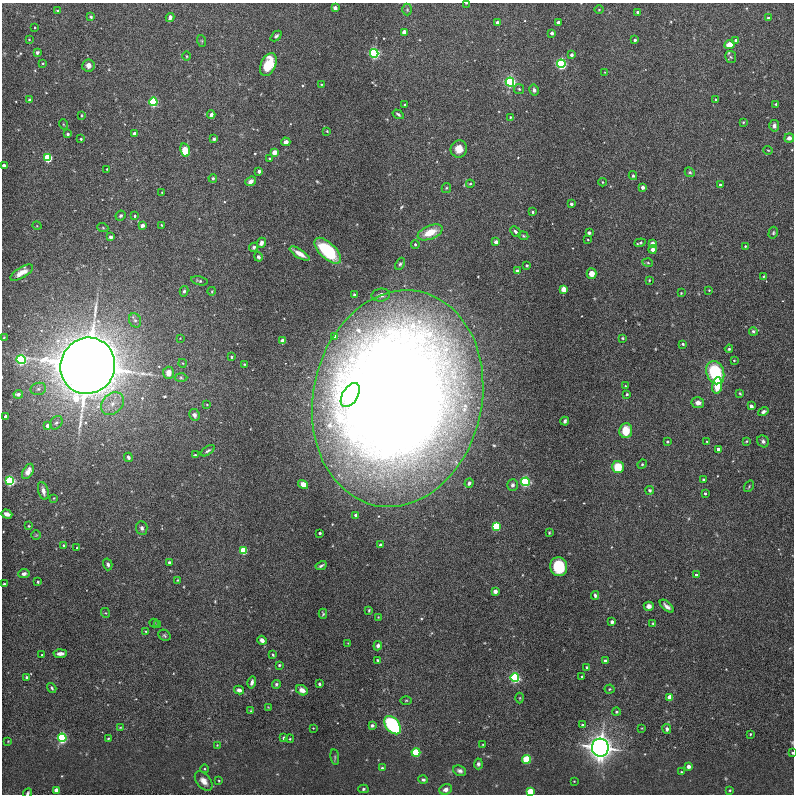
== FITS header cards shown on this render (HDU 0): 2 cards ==
NAXIS1  =                  792
NAXIS2  =                  792

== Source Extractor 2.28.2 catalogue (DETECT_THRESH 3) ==
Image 792 x 792 px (HDU 0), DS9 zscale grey, 1 PNG px = 1 image px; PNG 796 x 796 px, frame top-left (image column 1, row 792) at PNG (2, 3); each listed source drawn as its Kron ellipse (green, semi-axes under 4 px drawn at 4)
Background 0.00716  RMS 1.3e-04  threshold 4.04e-04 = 3 sigma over >= 5 px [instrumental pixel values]
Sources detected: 270; all 270 listed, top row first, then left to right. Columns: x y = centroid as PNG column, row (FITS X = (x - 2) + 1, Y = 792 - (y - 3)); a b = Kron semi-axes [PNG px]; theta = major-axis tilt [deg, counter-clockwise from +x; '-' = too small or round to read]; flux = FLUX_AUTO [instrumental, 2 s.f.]
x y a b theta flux
466 3 3 2 - 0.0085
335 8 4 3 - 0.023
407 10 6 5 - 0.014
599 10 4 3 - 0.0066
58 11 4 2 - 0.0081
637 12 3 3 - 0.016
91 17 4 3 - 0.015
170 17 4 4 - 0.031
768 18 3 3 - 0.03
497 23 3 3 - 0.039
558 23 4 3 - 0.099
35 27 3 2 - 0.0065
404 32 4 4 - 0.054
552 33 3 3 - 0.041
276 36 6 4 43 0.019
29 39 4 3 - 0.0062
635 40 3 3 - 0.018
736 40 4 4 - 0.02
202 41 6 4 -72 0.01
729 45 5 4 - 0.11
37 52 4 4 - 0.017
374 53 4 4 - 3.1
571 55 3 3 - 0.035
187 56 4 3 - 0.007
731 57 6 5 - 0.016
43 63 2 2 - 0.0075
561 64 4 4 - 2.8
88 65 6 6 - 0.041
268 65 12 7 65 0.31
605 72 4 3 - 0.0072
510 82 4 4 - 2.9
322 84 3 2 - 0.0077
519 89 5 5 - 0.012
534 90 5 4 - 0.025
716 99 3 2 - 0.0087
29 100 4 4 - 0.015
153 102 4 4 - 1.8
405 104 3 3 - 0.01
776 104 3 3 - 0.01
211 114 4 3 - 0.033
398 114 6 4 -33 0.017
81 115 3 2 - 0.008
510 117 4 3 - 0.0088
743 122 3 3 - 0.0096
63 124 5 3 - 0.008
774 126 6 5 - 0.032
327 131 3 2 - 0.0069
134 133 3 3 - 0.035
68 134 3 3 - 0.018
789 138 5 4 - 0.038
81 139 3 3 - 0.012
214 139 4 4 - 0.015
286 142 4 4 - 0.041
459 149 9 8 - 0.092
185 150 7 4 -77 0.24
768 150 5 3 - 0.0071
274 152 4 4 - 0.15
48 158 4 4 - 1.1
269 158 3 2 - 0.0088
4 165 3 3 - 0.043
107 169 2 2 - 0.0073
259 171 3 3 - 0.044
690 172 5 4 - 0.014
633 176 4 3 - 0.014
213 178 4 4 - 0.013
251 181 5 4 - 0.037
602 182 4 3 - 0.0077
470 184 4 4 - 0.01
720 185 3 3 - 0.021
643 187 3 3 - 0.047
446 188 5 4 - 0.012
162 192 4 3 - 0.0062
571 204 3 3 - 0.02
533 212 3 3 - 0.012
121 216 5 4 - 0.018
135 216 3 3 - 0.0094
142 225 4 3 - 0.042
161 225 3 2 - 0.0066
37 226 5 3 - 0.0071
103 228 5 3 - 0.01
430 232 13 6 22 0.19
515 232 6 4 -45 0.023
589 233 3 3 - 0.028
773 233 6 4 76 0.014
523 236 5 4 - 0.012
111 237 4 3 - 0.048
588 240 2 2 - 0.0067
496 242 3 3 - 0.068
261 243 5 4 - 0.028
640 243 6 3 19 0.02
415 244 4 3 - 0.014
652 244 4 4 - 0.13
745 246 3 2 - 0.0079
254 247 5 4 - 0.017
653 249 4 4 - 0.035
328 251 16 8 -44 0.54
300 254 11 4 -32 0.067
258 257 5 4 - 0.017
648 263 5 3 - 0.0095
400 264 6 4 66 0.017
527 265 3 3 - 0.017
517 271 4 3 - 0.036
22 273 13 5 30 0.076
592 273 5 5 - 0.065
764 276 4 2 - 0.0086
649 280 3 2 - 0.0072
199 281 8 4 -12 0.015
564 289 4 4 - 0.2
709 290 3 2 - 0.0076
184 291 5 4 - 0.016
212 291 4 3 - 0.0074
681 293 3 3 - 0.0066
355 295 3 3 - 0.017
381 295 9 6 7 0.043
135 320 7 6 - 0.031
753 331 4 4 - 0.016
4 337 3 2 - 0.0055
335 337 4 3 - 0.037
180 338 2 2 - 0.0043
623 338 4 3 - 0.0085
283 341 4 4 - 0.18
683 344 3 3 - 0.011
729 349 4 4 - 0.013
231 357 3 3 - 0.014
21 360 4 4 - 2.1
734 360 3 3 - 0.0087
182 363 4 3 - 0.0063
244 364 3 2 - 0.0084
88 366 28 27 - 42
168 373 6 5 - 0.074
715 373 12 8 -70 0.6
181 378 6 4 -2 0.015
717 385 8 5 80 0.2
625 386 4 3 - 0.0077
38 389 8 6 15 0.031
740 393 4 3 - 0.0087
18 394 4 4 - 0.04
627 394 3 3 - 0.016
350 395 13 7 59 1.1
398 399 109 84 78 28
698 403 6 5 - 0.05
112 404 13 10 44 0.1
207 404 3 2 - 0.0073
751 406 3 3 - 0.04
763 412 5 4 - 0.024
194 415 6 5 - 0.037
6 417 3 3 - 0.085
565 421 4 3 - 0.021
56 423 7 5 53 0.025
48 426 4 3 - 0.073
626 431 7 6 - 0.16
746 441 4 3 - 0.0088
763 441 6 5 - 0.028
667 442 3 3 - 0.013
707 442 3 2 - 0.0061
718 449 3 3 - 0.037
208 451 8 3 34 0.02
195 455 3 3 - 0.0089
128 457 4 3 - 0.024
642 464 5 4 - 0.011
618 467 6 6 - 0.18
28 471 8 5 61 0.069
704 479 3 3 - 0.019
10 481 4 4 - 2.3
525 482 4 4 - 2.1
469 483 5 4 - 0.022
303 485 5 4 - 0.079
512 485 6 5 - 0.024
749 486 6 3 55 0.01
650 490 4 4 - 0.019
43 491 9 5 -74 0.041
705 493 3 3 - 0.016
54 498 3 3 - 0.0069
7 514 5 4 - 0.047
356 515 3 3 - 0.052
29 526 3 2 - 0.0086
496 526 4 4 - 1.2
142 528 7 5 -84 0.026
320 533 3 3 - 0.019
549 533 3 3 - 0.0078
36 535 5 4 - 0.009
64 545 4 3 - 0.012
380 545 3 3 - 0.03
77 548 4 3 - 0.0091
244 550 4 4 - 0.68
169 563 4 3 - 0.023
108 564 6 4 -74 0.024
321 566 6 2 29 0.016
559 567 9 8 - 0.33
24 574 5 4 - 0.03
696 575 3 3 - 0.018
178 580 4 3 - 0.0086
38 582 3 3 - 0.014
4 584 3 3 - 0.014
495 591 4 3 - 0.08
595 595 4 3 - 0.016
649 606 5 4 - 0.032
667 606 8 3 -41 0.034
369 610 3 3 - 0.009
106 613 5 3 - 0.0081
323 614 5 3 - 0.012
378 617 3 3 - 0.0061
612 622 3 3 - 0.044
154 623 5 3 - 0.0077
653 624 4 3 - 0.011
158 625 3 3 - 0.01
146 632 4 3 - 0.0072
164 635 6 5 - 0.015
262 640 5 4 - 0.035
348 643 2 2 - 0.0048
378 646 5 4 - 0.026
60 654 7 3 3 0.04
42 655 3 3 - 0.0094
273 655 3 3 - 0.0099
378 660 3 2 - 0.0099
605 661 3 3 - 0.017
279 665 4 4 - 0.01
587 667 3 2 - 0.011
582 676 3 2 - 0.01
27 677 4 4 - 0.021
515 678 4 4 - 2.1
252 682 6 3 76 0.029
276 684 4 4 - 0.014
319 684 3 3 - 0.021
52 688 5 4 - 0.014
609 689 5 4 - 0.011
239 690 5 4 - 0.039
302 690 6 4 -33 0.047
670 697 4 4 - 0.2
520 698 5 3 - 0.0085
406 700 5 3 - 0.0095
268 707 4 3 - 0.0062
251 711 4 3 - 0.01
616 712 4 3 - 0.01
372 725 4 4 - 0.021
393 725 10 6 -49 1.1
582 725 3 3 - 0.019
120 727 3 2 - 0.0054
313 728 2 2 - 0.0058
642 728 4 3 - 0.0063
667 729 5 4 - 0.032
750 734 3 2 - 0.0093
62 738 4 4 - 2.5
284 738 3 3 - 0.043
108 739 3 3 - 0.009
290 739 4 3 - 0.0088
8 741 2 2 - 0.0052
483 744 3 2 - 0.0068
217 745 3 3 - 0.0061
600 748 9 8 - 8.7
416 752 4 4 - 0.86
792 753 3 2 - 0.014
335 757 8 4 -82 0.012
527 759 4 4 - 0.72
478 764 5 4 - 0.023
688 766 3 3 - 0.056
382 768 3 3 - 0.015
205 769 4 3 - 0.0075
460 771 7 5 -21 0.028
681 772 3 3 - 0.0088
423 780 4 4 - 0.016
204 781 11 7 -51 0.061
219 781 3 3 - 0.0082
574 781 2 2 - 0.0054
363 789 5 4 - 0.014
446 789 6 5 - 0.036
57 790 4 4 - 0.085
730 790 3 3 - 0.0086
530 792 4 4 - 0.51
28 793 5 3 - 0.014
At the frame edge (FLAGS 8, measured only in part): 5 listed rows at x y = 466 3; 4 165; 792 753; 530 792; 28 793